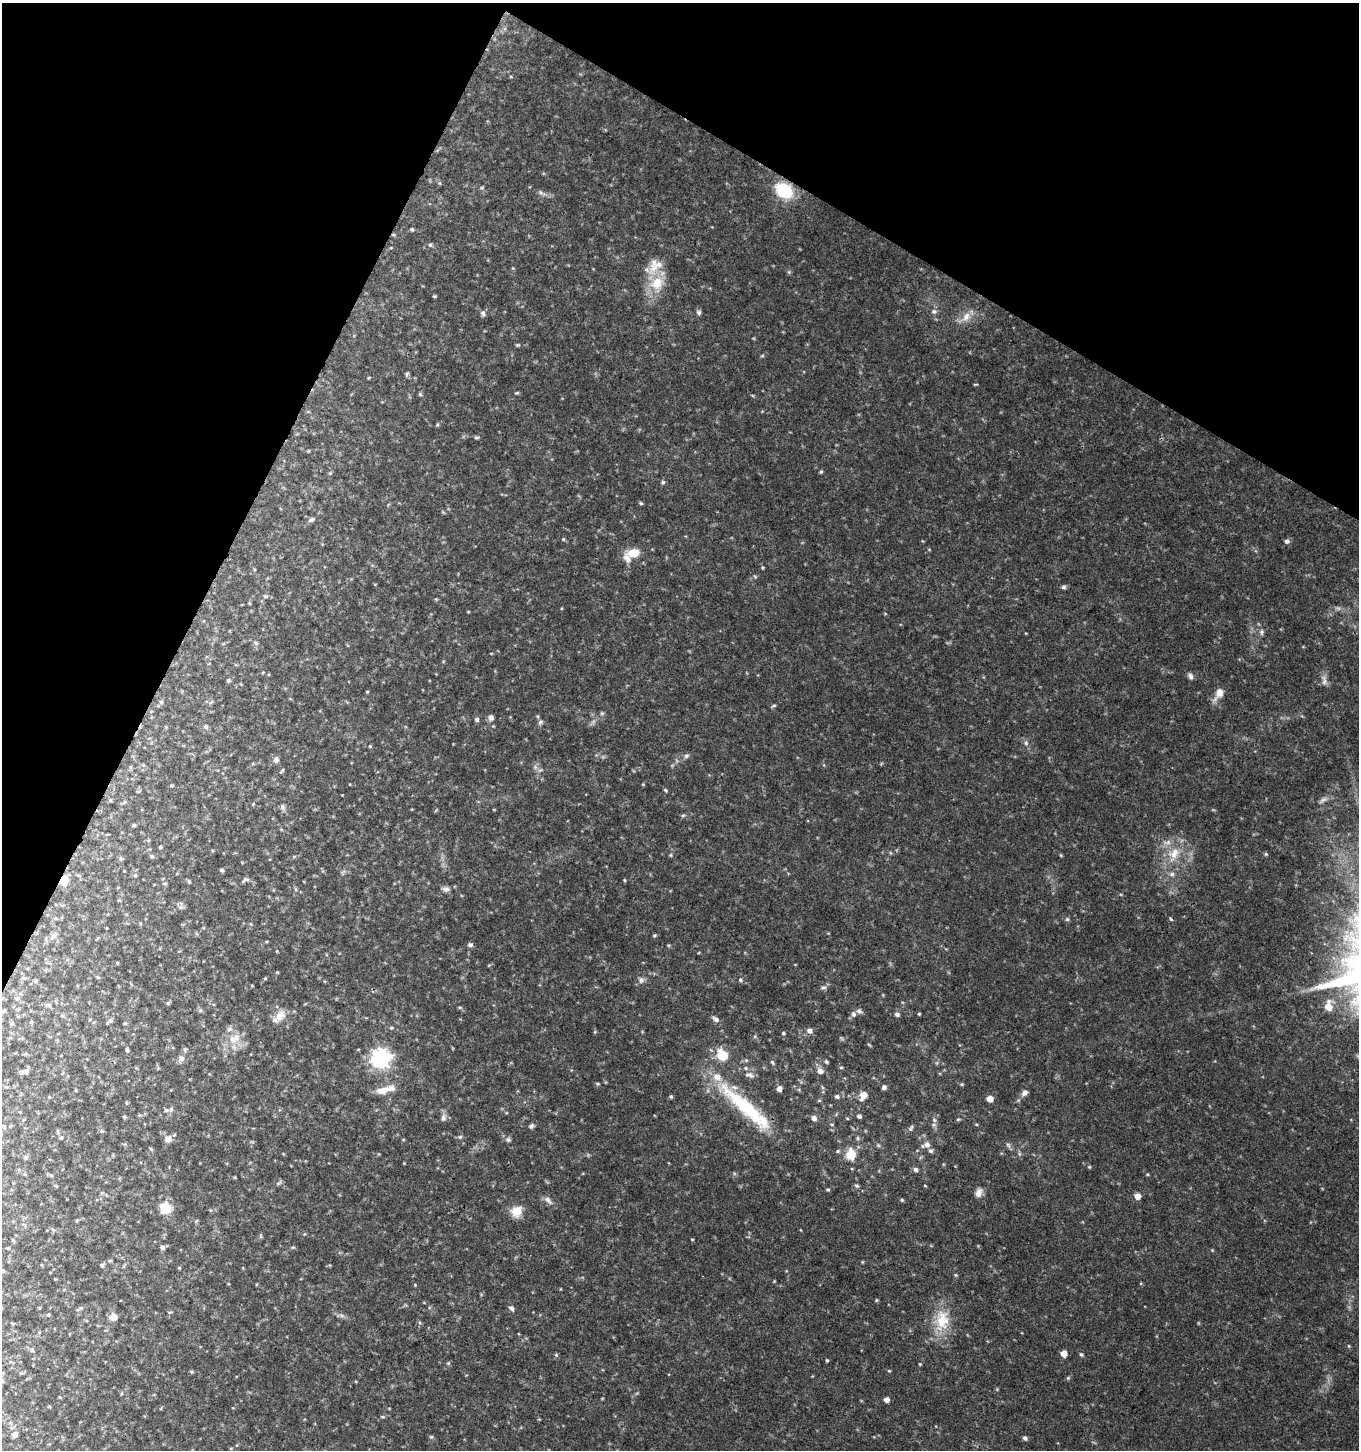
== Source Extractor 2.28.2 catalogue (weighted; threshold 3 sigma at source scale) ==
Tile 2 of 4 x 4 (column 2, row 1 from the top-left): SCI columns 1625-2981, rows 4346-5793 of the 5896 x 5806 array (HDU 1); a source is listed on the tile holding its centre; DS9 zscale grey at full resolution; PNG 1361 x 1452 px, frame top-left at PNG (2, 3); no overlay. Shown black and unused: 24% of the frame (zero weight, under 3 of 4 exposures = <1% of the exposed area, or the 3 px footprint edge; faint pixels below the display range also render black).
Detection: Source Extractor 2.28.2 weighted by HDU 2 'WHT'; one run over the whole footprint, this tile lists its part. Background 0.0292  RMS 0.0034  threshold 0.0154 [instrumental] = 3 sigma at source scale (4.5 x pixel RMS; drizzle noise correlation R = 1.50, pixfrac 1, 0.0396/0.0396 arcsec/px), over >= 5 px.
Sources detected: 233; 4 too faint to see at this stretch — not listed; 10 inside a brighter listed object's ellipse — not listed separately; the other 219 listed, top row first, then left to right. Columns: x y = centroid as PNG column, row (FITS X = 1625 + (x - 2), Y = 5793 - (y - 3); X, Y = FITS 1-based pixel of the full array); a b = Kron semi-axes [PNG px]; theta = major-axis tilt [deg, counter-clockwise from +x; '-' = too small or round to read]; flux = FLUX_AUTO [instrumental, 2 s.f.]
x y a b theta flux
784 190 16 12 -36 17
542 193 16 4 -27 1.3
412 229 5 4 - 0.48
393 235 6 4 -1 0.44
430 245 6 5 - 0.63
789 272 6 4 -72 0.46
657 283 22 17 39 9
434 296 5 3 - 0.37
934 311 8 6 -1 1.1
699 312 7 6 - 0.85
483 313 7 6 - 1.1
966 317 16 10 46 3.6
518 345 6 4 0 0.46
762 356 6 3 19 0.41
407 374 8 4 67 0.56
369 378 4 3 - 0.31
975 384 6 3 9 0.32
517 393 6 3 18 0.4
420 394 5 4 - 0.5
476 437 6 4 -16 0.54
309 451 5 3 - 0.32
821 471 5 4 - 0.49
663 482 6 4 13 0.6
641 503 5 4 - 0.49
312 519 10 5 27 0.93
563 539 5 4 - 0.4
1287 541 6 6 - 1.1
633 553 13 9 11 6.1
755 577 6 4 -21 0.43
1064 587 6 5 - 0.75
265 596 6 5 - 0.78
436 599 4 4 - 0.34
249 603 4 4 - 0.37
468 612 4 3 - 0.27
1262 632 8 6 84 1
256 643 6 4 -46 0.57
1190 676 8 6 -62 1.1
228 680 6 5 - 0.48
1324 680 15 7 -82 1.9
367 692 4 3 - 0.29
1219 693 18 8 56 3.5
161 702 6 5 - 0.65
211 702 7 4 37 0.47
774 705 6 4 16 0.52
602 713 6 5 - 0.53
491 717 7 6 - 1.4
477 719 6 5 - 0.86
540 722 8 6 36 0.91
205 726 6 6 - 0.74
166 727 6 4 89 0.36
1026 743 7 6 - 0.89
370 746 4 4 - 0.4
686 756 8 6 31 0.88
276 760 9 8 - 1.3
535 767 7 4 -72 0.82
540 770 7 4 43 0.69
282 771 8 3 49 0.44
665 790 6 4 -36 0.43
138 791 5 3 - 0.32
110 800 5 4 - 0.38
1323 800 14 6 34 1.5
253 804 5 3 - 0.35
283 807 8 7 - 1
683 815 6 5 - 0.53
134 825 5 4 - 0.53
281 829 5 3 - 0.34
160 847 4 3 - 0.41
1174 853 20 16 45 8.4
1266 854 5 4 - 0.46
670 855 5 4 - 0.4
1061 855 5 3 - 0.33
152 856 5 5 - 0.64
222 870 4 4 - 0.62
343 872 9 3 45 0.61
1172 874 8 6 -14 1.1
64 880 8 7 - 5.3
245 880 11 5 20 0.92
624 880 5 3 - 0.33
189 882 6 4 -63 0.49
165 883 6 4 2 0.38
446 889 10 7 -3 1.3
119 900 4 4 - 0.35
180 907 9 4 7 0.8
1067 919 6 5 - 0.56
1171 919 3 3 - 1.2
654 935 5 4 - 0.44
52 937 9 7 53 1.4
470 945 6 5 - 0.87
117 963 4 3 - 0.32
277 972 4 3 - 0.3
265 978 4 4 - 0.3
36 980 6 4 20 0.37
641 980 9 8 - 1.4
740 980 6 6 - 0.68
823 987 9 5 9 0.89
17 998 6 6 - 0.78
168 1003 5 5 - 0.57
48 1005 10 5 -1 0.95
1328 1006 10 7 86 4.6
200 1010 6 5 - 0.61
4 1011 6 4 26 0.48
859 1011 8 6 -28 1.1
853 1014 7 6 - 1.2
897 1014 6 6 - 0.96
919 1014 4 4 - 0.35
62 1015 6 4 0 0.41
280 1015 18 11 51 4
716 1019 10 6 -33 1.3
109 1021 10 4 41 0.74
31 1022 5 4 - 0.35
125 1023 5 3 - 0.45
391 1028 4 4 - 0.37
809 1031 7 6 - 1.5
783 1033 5 4 - 0.43
232 1039 15 11 -40 4.7
127 1050 6 4 -90 0.56
185 1050 7 5 69 0.67
722 1055 9 7 -56 13
181 1058 9 8 - 1.6
381 1059 8 8 - 100
826 1061 5 4 - 0.62
772 1062 7 4 -50 0.55
841 1067 5 3 - 0.4
26 1071 10 6 7 1.3
820 1071 8 7 - 2.1
749 1075 13 7 -12 1.7
598 1084 5 3 - 0.41
962 1084 5 4 - 0.38
884 1087 5 5 - 0.98
779 1089 6 5 - 1.7
76 1090 5 3 - 0.29
382 1090 17 9 14 4.1
1025 1093 9 7 45 1.4
863 1095 8 6 65 4.1
671 1096 5 4 - 0.49
837 1096 6 5 - 0.91
990 1099 6 5 - 3.1
819 1100 6 4 1 0.41
746 1107 90 16 -42 31
171 1109 8 7 - 1.2
859 1116 5 5 - 0.86
124 1117 5 4 - 0.44
443 1118 11 7 77 1.4
814 1118 7 6 - 1.6
847 1118 5 3 - 0.31
958 1119 5 4 - 0.44
934 1120 7 5 -23 0.84
832 1124 5 3 - 0.35
976 1124 5 3 - 0.32
531 1126 7 6 - 0.8
911 1128 9 6 62 0.87
102 1131 6 5 - 0.52
460 1137 6 5 - 0.59
61 1138 6 4 2 0.4
857 1138 6 4 -90 0.52
168 1139 9 8 - 2.3
403 1139 5 3 - 0.29
508 1140 7 7 - 0.92
927 1144 9 9 - 2
878 1145 6 4 -44 0.54
1008 1145 8 5 -59 0.86
838 1151 6 5 - 0.56
851 1155 6 6 - 13
26 1157 7 5 44 0.56
1089 1167 5 4 - 0.35
916 1170 6 6 - 1.1
25 1174 5 3 - 0.31
1147 1174 4 4 - 0.36
51 1175 5 5 - 0.49
278 1183 8 4 31 0.62
856 1185 6 5 - 0.65
828 1189 5 4 - 0.48
102 1193 5 4 - 0.49
979 1193 11 8 66 2.2
1138 1196 6 6 - 2.8
548 1200 15 6 -44 1.6
902 1200 5 4 - 0.49
165 1208 12 12 - 7
517 1211 14 13 - 4.8
77 1220 6 3 20 0.38
196 1221 6 4 71 0.4
304 1234 5 3 - 0.31
261 1236 6 4 -90 0.44
692 1239 4 2 - 0.28
13 1240 6 4 -44 0.4
162 1247 7 6 - 0.87
293 1247 6 4 0 0.43
1212 1250 4 4 - 0.31
110 1261 5 4 - 0.48
862 1262 5 3 - 0.28
102 1265 6 5 - 0.61
956 1275 5 4 - 0.4
415 1285 4 4 - 0.28
560 1289 4 3 - 0.24
876 1300 5 4 - 0.38
80 1308 11 4 29 0.71
511 1308 7 5 -55 1.1
48 1315 5 4 - 0.43
113 1317 9 8 - 2.3
942 1320 29 22 86 12
1349 1346 5 3 - 0.35
32 1350 6 5 - 0.61
1064 1354 6 5 - 3
1081 1354 6 5 - 0.57
556 1355 6 5 - 0.49
827 1360 4 3 - 0.43
448 1363 6 5 - 0.48
920 1364 4 4 - 0.32
889 1371 4 4 - 0.37
191 1372 5 4 - 0.46
1068 1378 5 5 - 0.47
2 1381 5 5 - 0.57
886 1400 6 5 - 1.4
49 1406 5 3 - 0.34
382 1417 6 4 -2 0.51
15 1435 7 6 - 1.4
431 1437 6 5 - 0.53
1025 1438 5 5 - 0.92
231 1448 5 3 - 0.32
Overlapping masked pixels (flux is a lower limit): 2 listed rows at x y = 393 235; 64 880
Isophote crosses this tile's border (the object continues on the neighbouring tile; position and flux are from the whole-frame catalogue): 1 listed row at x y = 2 1381
Unlisted compact peaks at least as high as the median listed source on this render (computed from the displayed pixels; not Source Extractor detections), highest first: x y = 437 425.